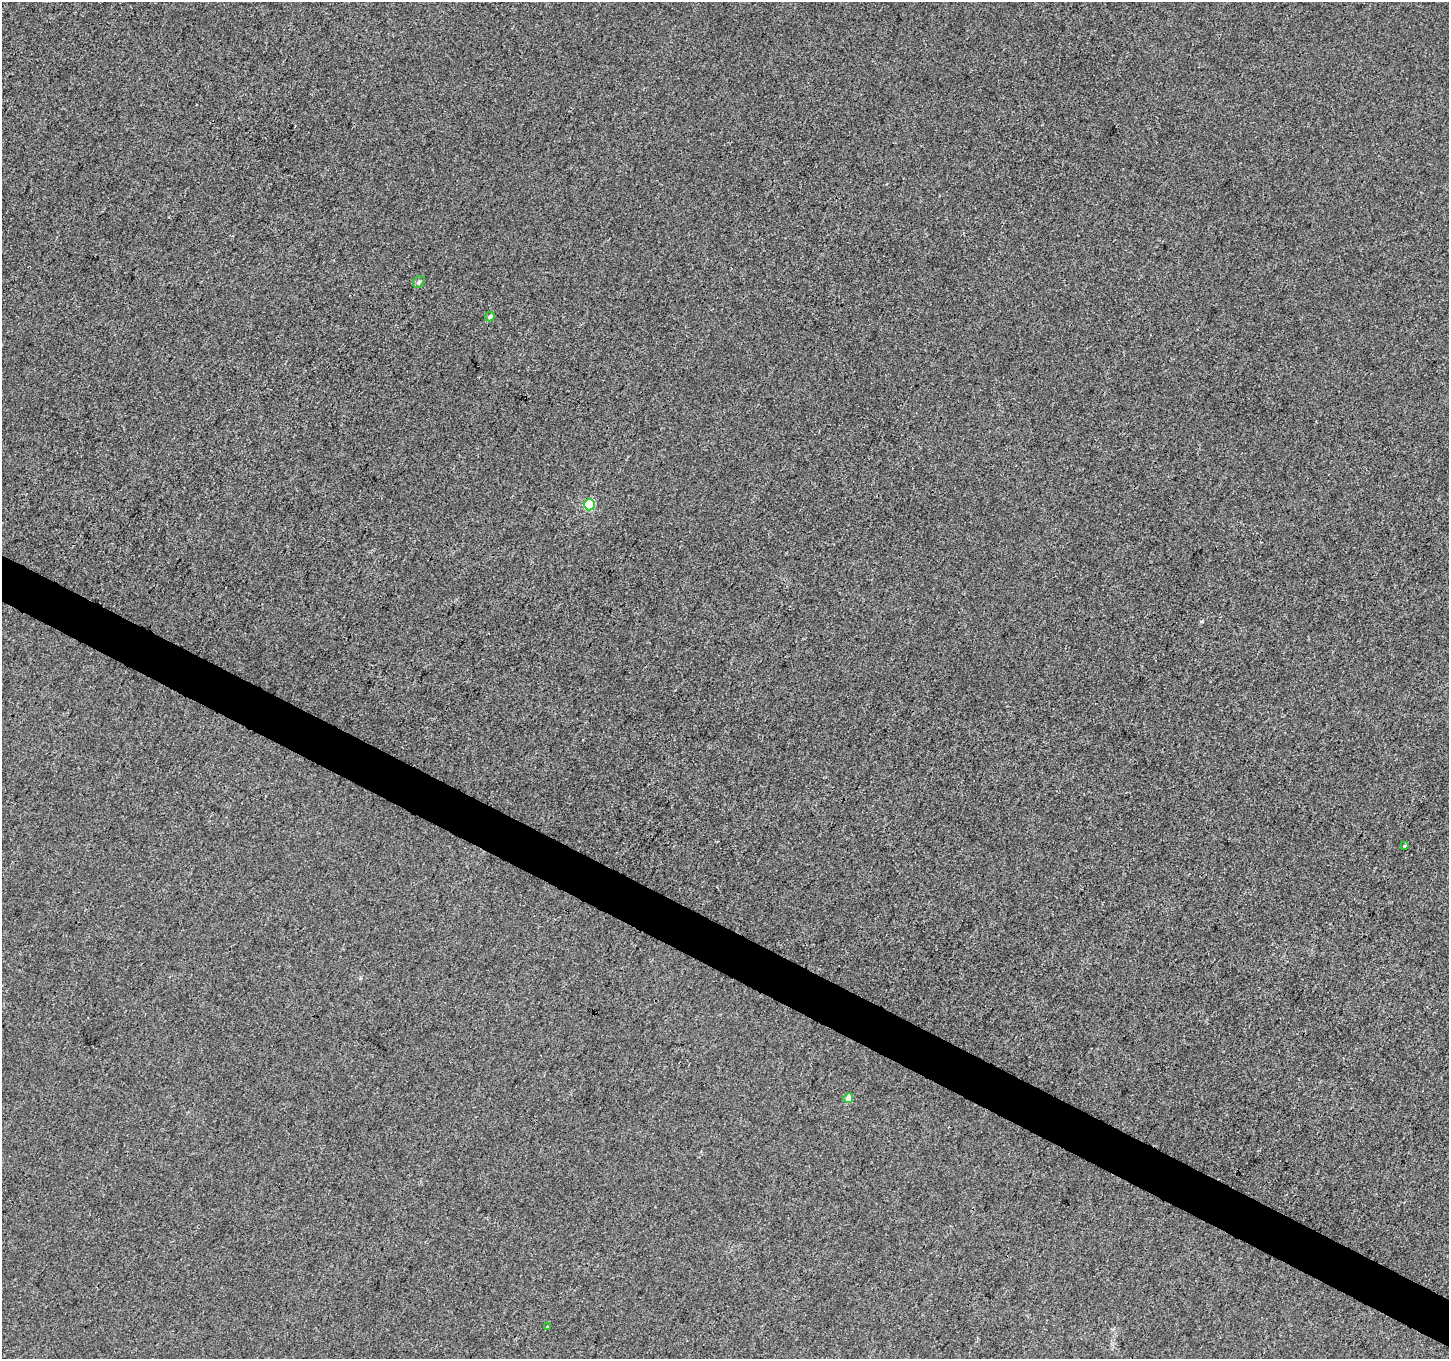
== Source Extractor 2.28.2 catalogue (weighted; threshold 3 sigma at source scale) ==
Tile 6 of 4 x 4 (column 2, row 2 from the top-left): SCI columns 1448-2894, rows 2910-4266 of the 5795 x 5885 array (HDU 1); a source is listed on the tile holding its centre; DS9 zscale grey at full resolution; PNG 1451 x 1361 px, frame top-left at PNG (2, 2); each listed source drawn as its Kron ellipse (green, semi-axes under 4 px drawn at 4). Shown black and unused: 3% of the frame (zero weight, under 3 of 4 exposures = <1% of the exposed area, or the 3 px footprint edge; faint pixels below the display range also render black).
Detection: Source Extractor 2.28.2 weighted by HDU 2 'WHT'; one run over the whole footprint, this tile lists its part. Background -1.08e-04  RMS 0.0034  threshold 0.0151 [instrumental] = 3 sigma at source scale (4.5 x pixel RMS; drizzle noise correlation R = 1.50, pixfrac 1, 0.0396/0.0396 arcsec/px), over >= 5 px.
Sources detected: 6; all 6 listed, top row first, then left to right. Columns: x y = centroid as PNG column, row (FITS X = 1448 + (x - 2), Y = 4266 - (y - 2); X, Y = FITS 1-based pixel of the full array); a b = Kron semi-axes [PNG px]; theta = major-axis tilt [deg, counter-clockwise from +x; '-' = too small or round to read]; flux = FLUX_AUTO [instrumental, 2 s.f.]
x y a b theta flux
419 282 7 5 46 0.57
490 316 5 4 - 0.77
589 505 5 5 - 20
1404 846 3 3 - 0.46
848 1098 5 4 - 2.8
547 1327 3 2 - 0.9